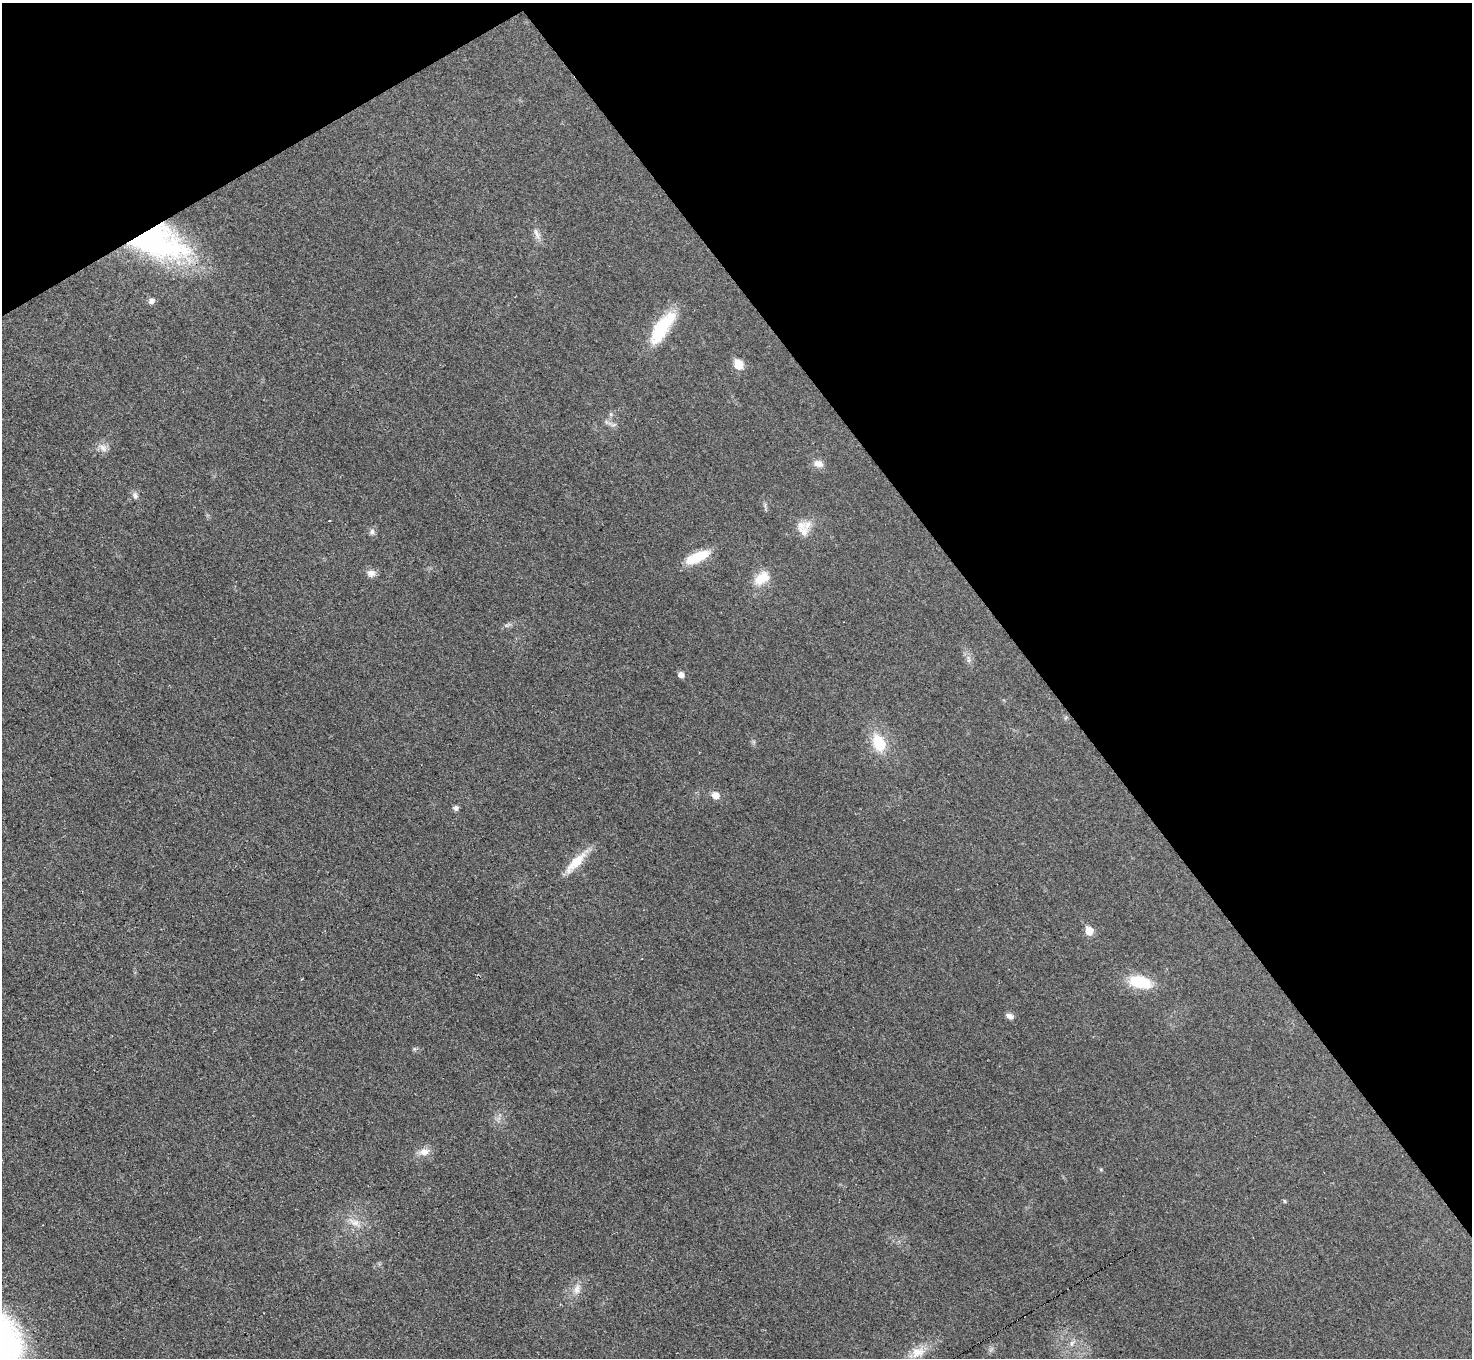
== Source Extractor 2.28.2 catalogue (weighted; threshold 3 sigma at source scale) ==
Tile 3 of 4 x 4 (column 3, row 1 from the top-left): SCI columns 2939-4408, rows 4223-5578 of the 5878 x 5872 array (HDU 1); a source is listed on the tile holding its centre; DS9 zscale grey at full resolution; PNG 1474 x 1360 px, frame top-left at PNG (2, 3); no overlay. Shown black and unused: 34% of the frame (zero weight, under 3 of 4 exposures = <1% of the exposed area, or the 3 px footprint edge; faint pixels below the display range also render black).
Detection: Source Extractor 2.28.2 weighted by HDU 2 'WHT'; one run over the whole footprint, this tile lists its part. Background 0.0333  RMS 0.0044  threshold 0.0198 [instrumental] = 3 sigma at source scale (4.5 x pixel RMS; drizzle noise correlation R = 1.50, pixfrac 1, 0.05/0.05 arcsec/px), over >= 5 px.
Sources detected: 34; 1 inside a brighter object's white glare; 1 cosmic-ray / hot-pixel residue — not listed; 2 inside a brighter listed object's ellipse — not listed separately; the other 30 listed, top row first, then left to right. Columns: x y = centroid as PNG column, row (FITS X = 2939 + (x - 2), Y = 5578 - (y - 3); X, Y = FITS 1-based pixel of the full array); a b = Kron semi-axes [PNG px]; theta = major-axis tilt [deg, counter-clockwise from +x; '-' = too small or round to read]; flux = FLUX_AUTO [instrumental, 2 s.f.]
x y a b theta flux
537 234 20 6 -66 2.7
159 243 68 36 -15 88
151 301 7 7 - 1.9
661 329 41 16 60 20
738 364 8 7 - 9.7
611 414 6 5 - 0.86
103 448 14 9 -41 2.9
818 463 12 9 -13 3.2
135 495 10 7 -70 1.7
801 525 15 13 -10 4.7
372 532 8 7 - 1.4
697 557 29 10 25 13
371 573 12 9 -15 2.6
761 578 23 14 36 8.8
507 625 10 4 33 1.1
968 659 13 4 -88 1.6
681 675 7 6 - 2.4
879 743 21 14 -68 14
716 795 8 7 - 3.9
456 808 6 6 - 1.4
576 862 36 10 47 9.6
1089 931 7 7 - 6.8
1140 982 26 13 -14 16
1010 1016 11 6 -21 2
424 1152 14 10 15 4
1284 1201 6 4 -88 0.46
355 1222 22 9 -27 5.6
577 1289 16 8 77 3.6
1072 1343 10 6 71 1.8
918 1352 21 14 20 6.8
Overlapping masked pixels (flux is a lower limit): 1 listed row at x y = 159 243